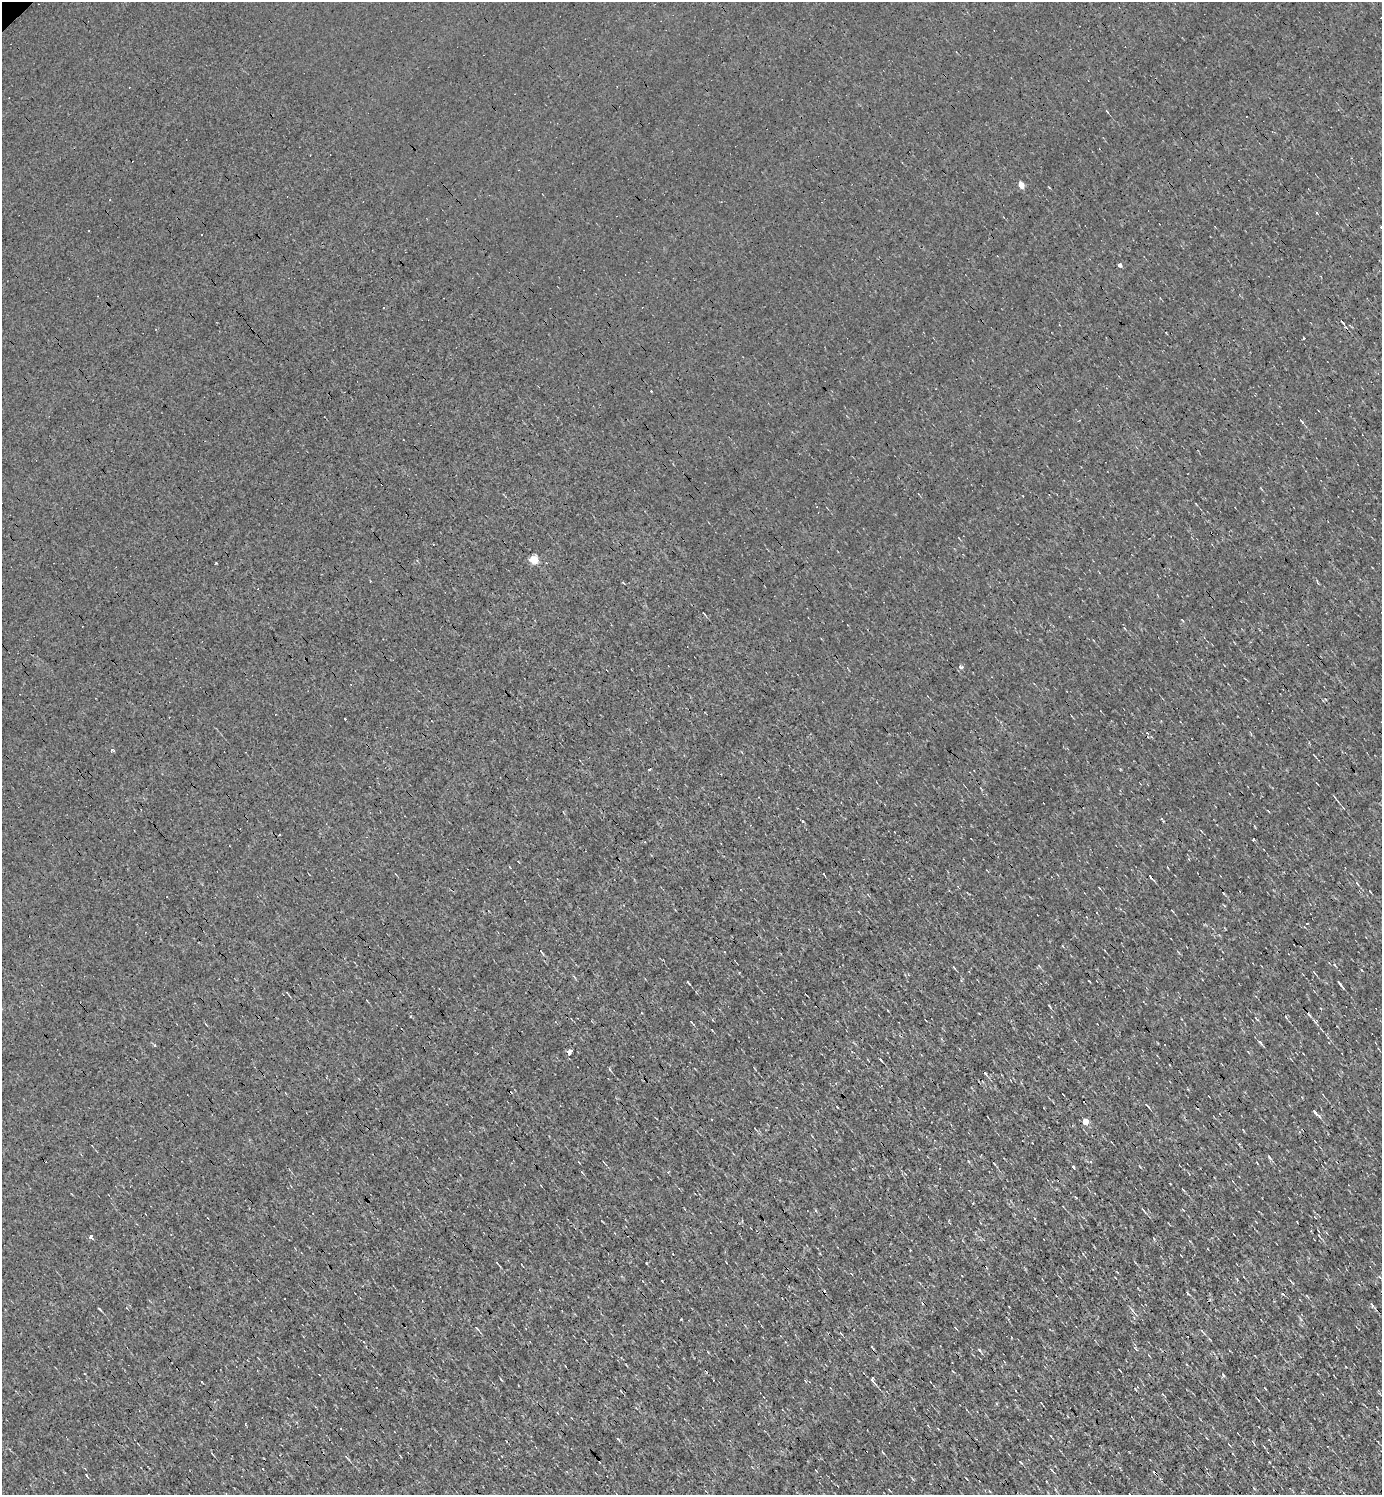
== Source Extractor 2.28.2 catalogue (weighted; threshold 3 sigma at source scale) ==
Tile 6 of 4 x 4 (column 2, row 2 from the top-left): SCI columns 1533-2912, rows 2985-4477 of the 5968 x 5969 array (HDU 1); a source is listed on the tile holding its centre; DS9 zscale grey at full resolution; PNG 1384 x 1497 px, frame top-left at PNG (2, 2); no overlay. Shown black and unused: <1% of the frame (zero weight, under 3 of 4 exposures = <1% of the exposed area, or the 3 px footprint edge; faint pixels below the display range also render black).
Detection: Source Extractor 2.28.2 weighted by HDU 2 'WHT'; one run over the whole footprint, this tile lists its part. Background 0.00165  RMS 0.04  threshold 0.178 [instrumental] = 3 sigma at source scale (4.5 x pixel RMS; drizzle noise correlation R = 1.50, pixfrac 1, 0.05/0.05 arcsec/px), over >= 5 px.
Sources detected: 82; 25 cosmic-ray / hot-pixel residue — not listed; the other 57 listed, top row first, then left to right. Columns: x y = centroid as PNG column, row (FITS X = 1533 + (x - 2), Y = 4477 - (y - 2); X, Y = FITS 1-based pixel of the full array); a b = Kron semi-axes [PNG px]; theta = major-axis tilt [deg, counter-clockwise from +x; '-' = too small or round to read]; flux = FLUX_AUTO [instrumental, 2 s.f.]
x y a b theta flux
1107 111 7 2 -50 3.7
1021 185 4 4 - 67
1317 213 4 3 - 3.4
1381 227 3 3 - 13
1120 265 4 4 - 13
384 307 3 3 - 3.3
1342 321 5 2 - 5.1
1303 338 3 3 - 15
817 507 3 2 - 2.5
534 559 5 4 - 160
704 613 5 2 - 4
961 667 5 4 - 12
112 749 3 3 - 25
1314 755 4 2 - 2.4
649 769 3 3 - 16
802 821 3 3 - 3.9
645 842 3 2 - 2.5
823 874 3 3 - 22
1150 877 6 2 -54 6.6
1357 883 8 3 -56 5.1
1335 965 5 3 - 3.6
954 968 6 2 -45 4.2
688 982 5 2 - 4.3
1340 984 9 2 -52 8.4
1260 1042 8 3 -49 7.5
569 1052 3 3 - 310
880 1059 3 3 - 35
609 1069 5 3 - 3.8
1147 1106 6 2 -51 5.4
1316 1113 12 3 -46 12
1085 1121 4 4 - 54
1269 1157 7 3 -54 6.2
994 1164 5 2 - 3.5
1073 1167 4 3 - 8.8
1183 1190 5 2 - 4
1143 1210 8 3 -52 6.3
1183 1210 4 3 - 3
816 1211 4 3 - 4.8
91 1237 4 3 - 22
497 1263 4 2 - 3.6
646 1263 3 2 - 3.2
1380 1277 5 3 - 3.6
1291 1281 5 3 - 3.7
1283 1294 4 3 - 4.7
1371 1304 5 3 - 6.6
99 1309 5 2 - 4.7
1132 1310 6 4 -70 6.4
1202 1331 7 3 -45 5.2
979 1350 7 2 -46 4.8
1346 1367 3 2 - 2.4
1223 1375 5 3 - 4.7
873 1380 9 4 -67 11
202 1382 3 2 - 3.4
618 1439 5 3 - 4
883 1452 6 2 -46 3.4
1021 1462 5 3 - 3.7
1046 1481 2 2 - 2.6
Isophote crosses this tile's border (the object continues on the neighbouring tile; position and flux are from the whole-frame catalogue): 1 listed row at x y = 1381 227
Unlisted compact peaks at least as high as the median listed source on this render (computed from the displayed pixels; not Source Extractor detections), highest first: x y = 216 563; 681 1319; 1188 1294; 86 1475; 1302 422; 1049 1005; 1253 840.